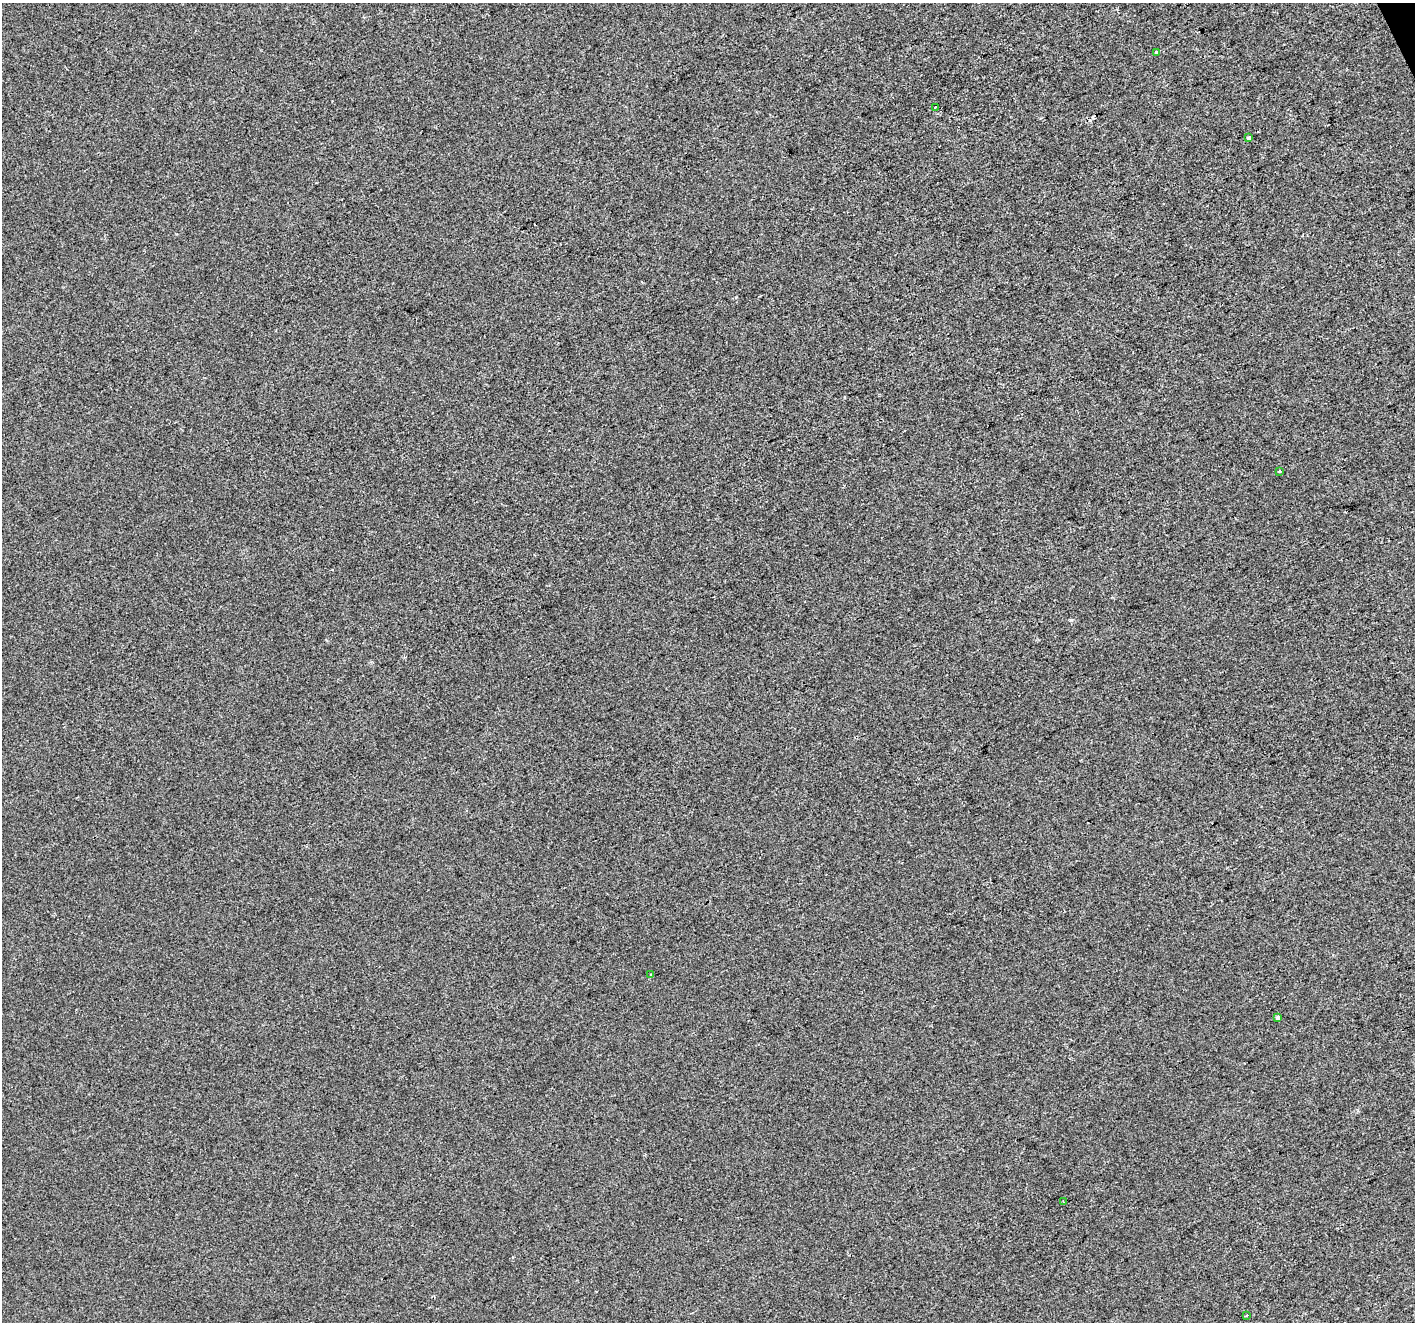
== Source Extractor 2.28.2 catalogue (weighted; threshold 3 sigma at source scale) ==
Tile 10 of 4 x 4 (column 2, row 3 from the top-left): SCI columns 1415-2827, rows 1467-2786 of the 5653 x 5515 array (HDU 1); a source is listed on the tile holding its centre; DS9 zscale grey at full resolution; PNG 1417 x 1324 px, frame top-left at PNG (2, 3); each listed source drawn as its Kron ellipse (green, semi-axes under 4 px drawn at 4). Shown black and unused: <1% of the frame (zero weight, under 2 of 3 exposures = <1% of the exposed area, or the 3 px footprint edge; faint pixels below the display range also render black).
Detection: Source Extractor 2.28.2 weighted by HDU 2 'WHT'; one run over the whole footprint, this tile lists its part. Background -2.72e-04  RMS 0.0056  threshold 0.025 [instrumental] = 3 sigma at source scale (4.5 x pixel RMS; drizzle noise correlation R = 1.50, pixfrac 1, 0.0396/0.0396 arcsec/px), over >= 5 px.
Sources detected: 10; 2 cosmic-ray / hot-pixel residue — neither listed nor drawn; the other 8 listed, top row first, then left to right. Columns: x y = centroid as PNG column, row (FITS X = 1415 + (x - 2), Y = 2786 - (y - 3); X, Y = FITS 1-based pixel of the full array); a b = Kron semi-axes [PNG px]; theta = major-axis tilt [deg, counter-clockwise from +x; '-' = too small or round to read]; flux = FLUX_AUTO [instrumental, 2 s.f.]
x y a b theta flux
1156 52 3 3 - 2.8
935 107 3 3 - 1.9
1249 138 4 3 - 3.8
1280 472 3 3 - 5.4
651 975 4 3 - 0.73
1277 1018 4 3 - 1.9
1064 1202 3 2 - 0.43
1246 1315 3 3 - 1.9